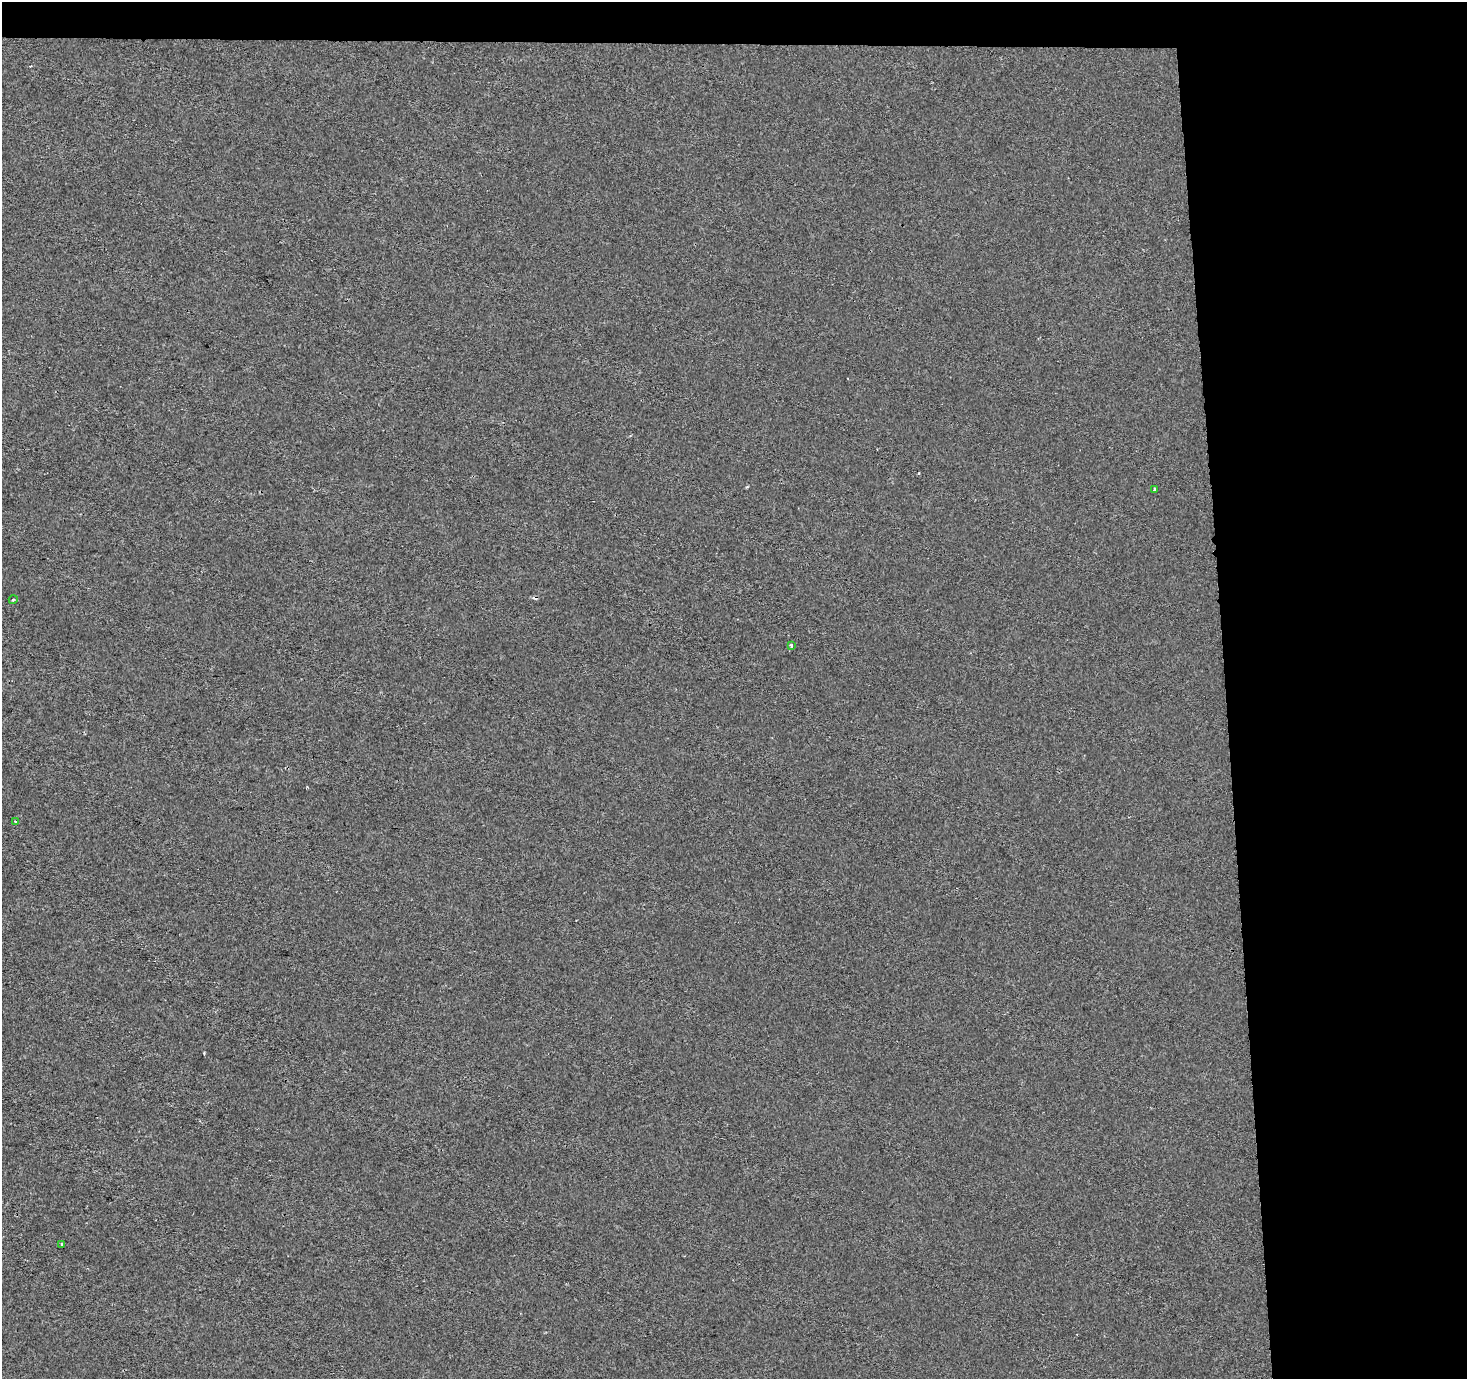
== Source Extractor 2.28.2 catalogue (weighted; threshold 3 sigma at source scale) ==
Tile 3 of 3 x 3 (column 3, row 1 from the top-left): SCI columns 2931-4395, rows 2756-4132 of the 4459 x 4133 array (HDU 1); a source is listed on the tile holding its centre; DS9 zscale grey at full resolution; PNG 1469 x 1381 px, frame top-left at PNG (2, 2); each listed source drawn as its Kron ellipse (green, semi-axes under 4 px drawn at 4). Shown black and unused: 19% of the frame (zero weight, under 2 of 3 exposures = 3% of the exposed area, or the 3 px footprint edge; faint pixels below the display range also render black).
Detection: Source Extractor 2.28.2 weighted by HDU 2 'WHT'; one run over the whole footprint, this tile lists its part. Background -6.25e-04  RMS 0.003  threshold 0.0135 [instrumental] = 3 sigma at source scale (4.5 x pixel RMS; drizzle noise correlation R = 1.50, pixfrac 1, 0.0396/0.0396 arcsec/px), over >= 5 px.
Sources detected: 7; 2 cosmic-ray / hot-pixel residue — neither listed nor drawn; the other 5 listed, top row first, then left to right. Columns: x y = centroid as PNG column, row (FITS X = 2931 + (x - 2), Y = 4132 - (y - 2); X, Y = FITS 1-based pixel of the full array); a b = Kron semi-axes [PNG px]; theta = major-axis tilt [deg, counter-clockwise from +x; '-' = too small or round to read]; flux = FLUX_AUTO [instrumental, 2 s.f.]
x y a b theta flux
1155 490 4 3 - 1.6
13 600 4 3 - 0.28
791 645 3 3 - 0.63
16 821 3 3 - 0.77
62 1244 3 3 - 0.62